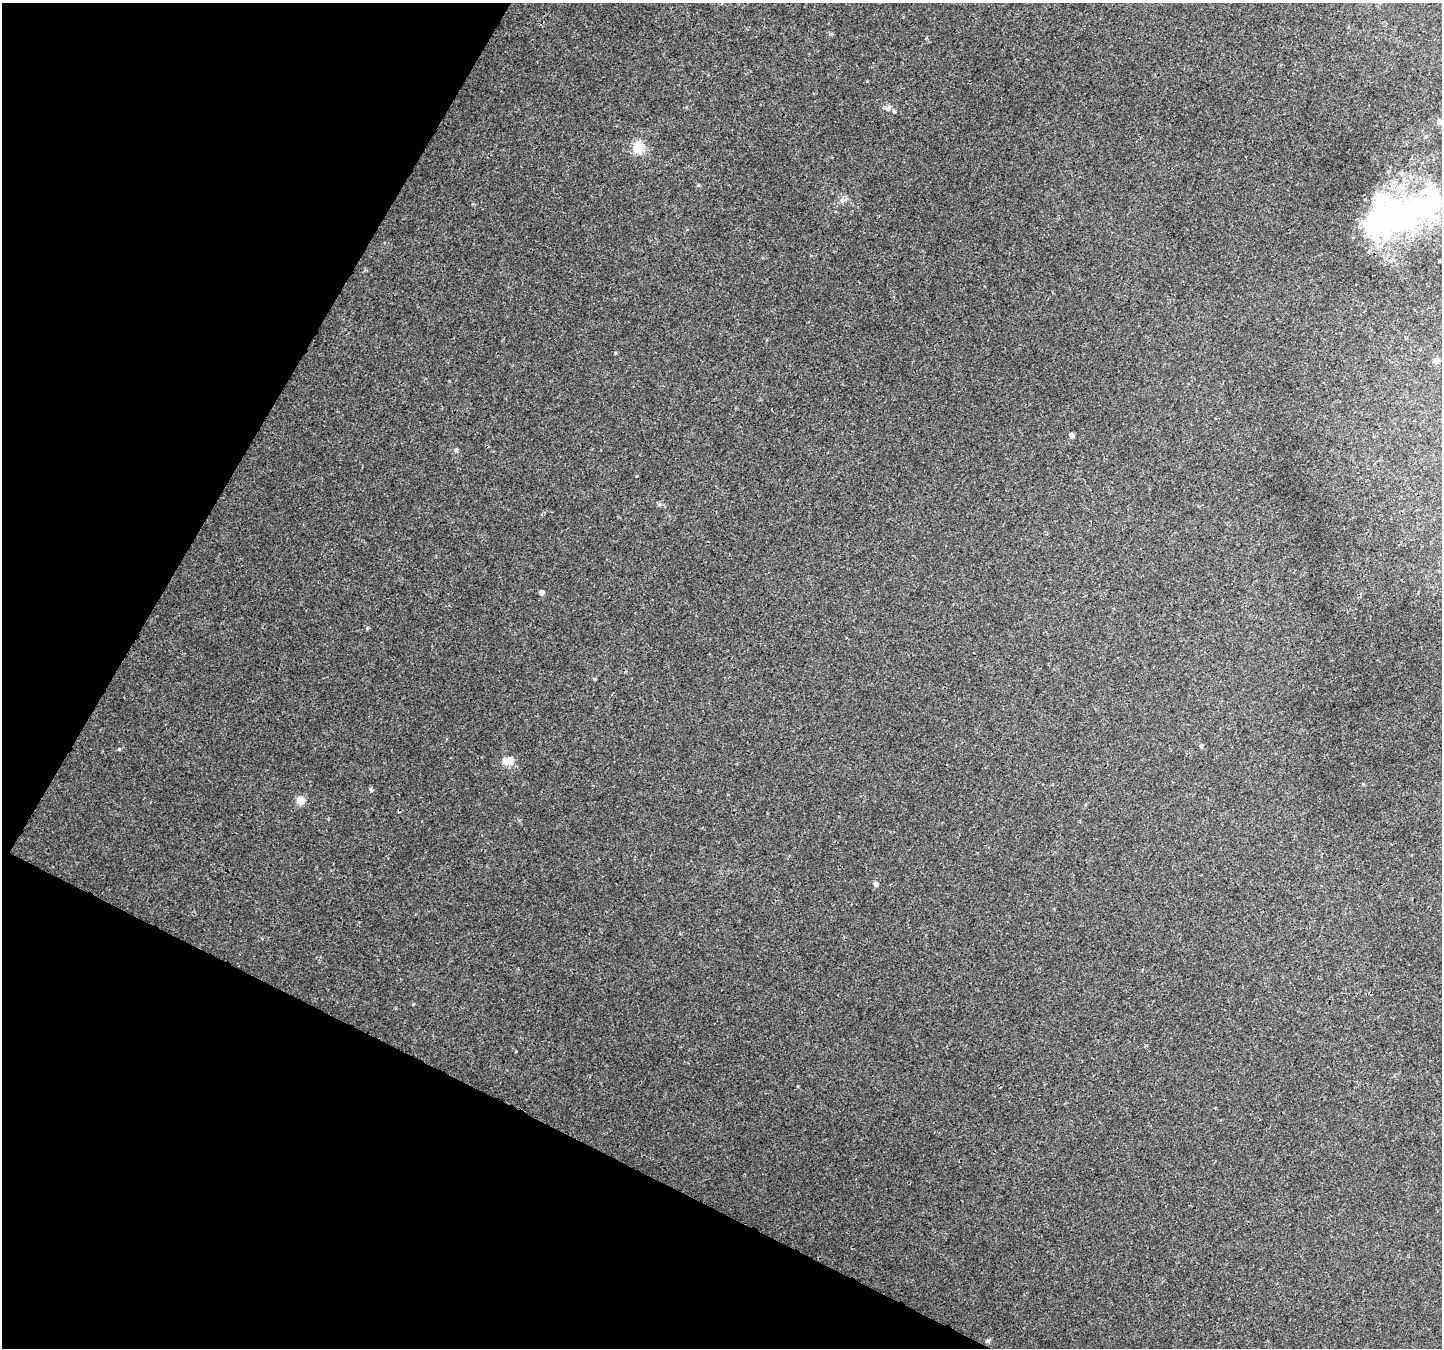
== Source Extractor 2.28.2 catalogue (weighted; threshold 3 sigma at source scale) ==
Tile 9 of 4 x 4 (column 1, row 3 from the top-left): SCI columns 33-1472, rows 1650-2995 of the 5819 x 5925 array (HDU 1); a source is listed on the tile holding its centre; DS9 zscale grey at full resolution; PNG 1444 x 1350 px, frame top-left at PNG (2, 3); no overlay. Shown black and unused: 24% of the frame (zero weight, under 3 of 4 exposures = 4% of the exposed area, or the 3 px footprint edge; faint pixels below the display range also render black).
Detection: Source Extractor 2.28.2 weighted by HDU 2 'WHT'; one run over the whole footprint, this tile lists its part. Background 0.00256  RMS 0.0016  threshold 0.00734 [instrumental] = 3 sigma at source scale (4.5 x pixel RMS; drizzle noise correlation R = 1.50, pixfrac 1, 0.0396/0.0396 arcsec/px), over >= 5 px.
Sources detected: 21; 2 inside a brighter object's white glare — not listed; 2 inside a brighter listed object's ellipse — not listed separately; the other 17 listed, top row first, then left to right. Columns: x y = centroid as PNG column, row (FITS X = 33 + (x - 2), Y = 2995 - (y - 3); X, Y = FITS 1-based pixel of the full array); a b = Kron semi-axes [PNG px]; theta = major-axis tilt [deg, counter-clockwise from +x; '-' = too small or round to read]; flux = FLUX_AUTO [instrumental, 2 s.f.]
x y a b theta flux
894 111 6 5 - 0.34
1439 122 5 5 - 1
1426 136 5 3 - 0.17
638 148 16 13 80 2.5
842 200 8 7 - 0.7
1390 219 55 45 -11 37
615 353 5 3 - 0.15
1436 361 4 4 - 1.7
1072 435 5 5 - 0.46
456 450 5 5 - 0.26
542 592 4 4 - 0.84
1201 746 5 4 - 0.32
508 761 17 10 1 1.5
371 790 6 4 -34 0.22
301 800 8 8 - 1.6
876 884 6 6 - 0.48
988 1341 7 5 20 0.27
Isophote crosses this tile's border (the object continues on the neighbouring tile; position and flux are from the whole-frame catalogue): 1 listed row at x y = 1439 122
Unlisted compact peaks at least as high as the median listed source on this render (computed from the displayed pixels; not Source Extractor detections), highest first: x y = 119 749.